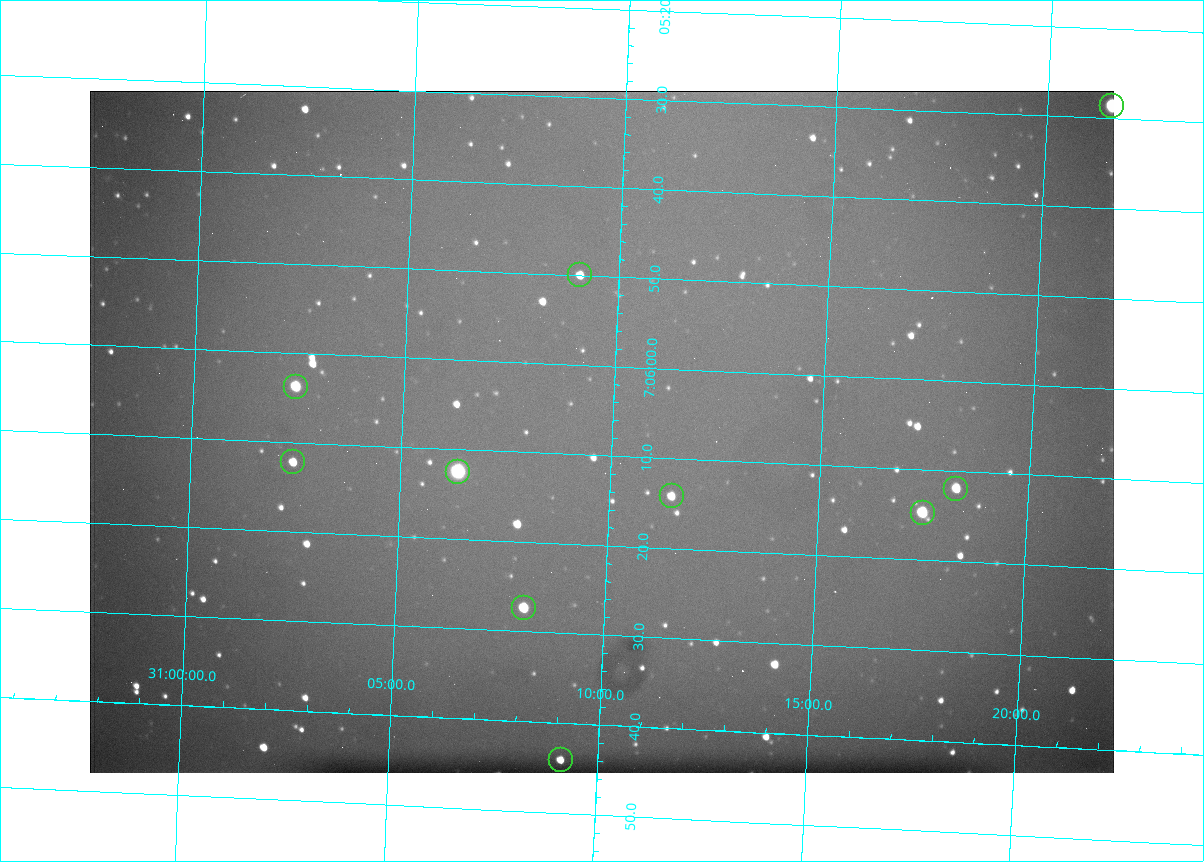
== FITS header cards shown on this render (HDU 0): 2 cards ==
NAXIS1  =                 1024 /fastest changing axis
NAXIS2  =                  682 /next to fastest changing axis

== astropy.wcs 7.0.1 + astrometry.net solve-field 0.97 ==
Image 1024 x 682 px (HDU 0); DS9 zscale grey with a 90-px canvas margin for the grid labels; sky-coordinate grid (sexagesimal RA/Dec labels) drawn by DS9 from the SOLVED WCS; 10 Tycho-2 reference stars matched to detected sources circled (green)
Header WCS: RA---TAN/DEC--TAN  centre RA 07:06:07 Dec +31:10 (106.53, +31.16 deg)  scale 1.44 arcsec/px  FOV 24.5' x 16.3'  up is -93 deg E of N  parity flipped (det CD > 0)
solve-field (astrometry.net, Tycho-2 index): VERIFIED the header's WCS against the Tycho-2 star catalogue (10 matches, 0 conflicts) and refined it, rather than solving blind
Solved WCS: RA---TAN-SIP/DEC--TAN-SIP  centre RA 07:06:07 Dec +31:10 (106.53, +31.16 deg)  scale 1.43 arcsec/px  FOV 24.4' x 16.3'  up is -92 deg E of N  parity flipped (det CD > 0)
The solver's refit moves the header's centre by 0.48 arcsec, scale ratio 0.9963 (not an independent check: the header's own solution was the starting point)
Tycho-2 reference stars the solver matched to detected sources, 10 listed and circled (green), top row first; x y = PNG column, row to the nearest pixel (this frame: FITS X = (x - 90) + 1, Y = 682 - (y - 91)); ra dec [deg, ICRS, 3 dp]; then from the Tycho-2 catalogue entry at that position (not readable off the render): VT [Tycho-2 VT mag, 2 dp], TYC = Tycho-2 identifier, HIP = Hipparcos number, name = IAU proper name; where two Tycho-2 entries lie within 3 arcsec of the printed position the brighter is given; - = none
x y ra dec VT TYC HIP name
1112 106 106.369 +31.359 8.79 2438-636-1 - -
580 275 106.458 +31.151 12.35 2438-728-1 - -
296 387 106.516 +31.041 10.39 2438-398-1 - -
293 462 106.551 +31.041 11.84 2438-663-1 - -
458 472 106.552 +31.106 9.20 2438-180-1 - -
956 489 106.550 +31.305 11.61 2438-184-1 - -
672 496 106.559 +31.192 11.79 2438-1039-1 - -
923 513 106.562 +31.292 10.01 2438-106-1 - -
524 608 106.614 +31.135 11.36 2438-550-1 - -
561 760 106.684 +31.152 11.76 2438-931-1 - -